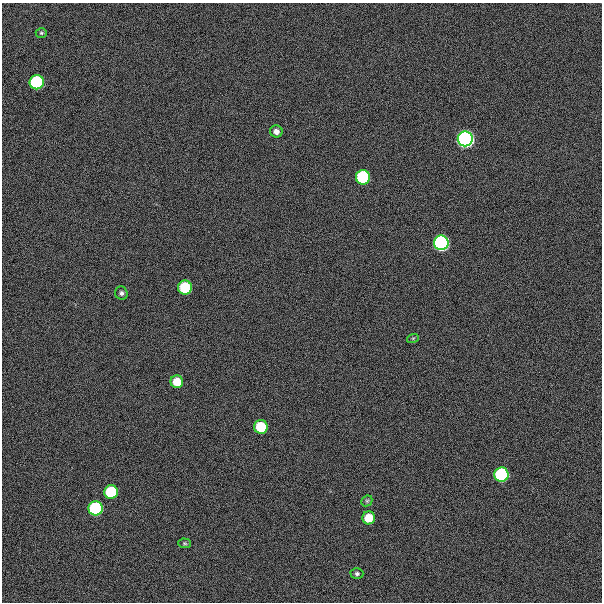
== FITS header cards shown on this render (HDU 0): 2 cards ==
NAXIS1  =                  600
NAXIS2  =                  600

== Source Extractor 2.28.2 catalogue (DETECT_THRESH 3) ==
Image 600 x 600 px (HDU 0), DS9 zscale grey, 1 PNG px = 1 image px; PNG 604 x 604 px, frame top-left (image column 1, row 600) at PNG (2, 3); each listed source drawn as its Kron ellipse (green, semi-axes under 4 px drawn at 4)
Background 300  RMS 19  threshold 57.9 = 3 sigma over >= 5 px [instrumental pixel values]
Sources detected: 18; all 18 listed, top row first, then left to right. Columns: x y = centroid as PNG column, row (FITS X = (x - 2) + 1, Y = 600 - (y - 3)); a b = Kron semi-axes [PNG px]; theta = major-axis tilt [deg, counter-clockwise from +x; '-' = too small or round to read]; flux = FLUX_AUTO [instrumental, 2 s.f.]
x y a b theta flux
41 33 5 4 - 2.0e+03
37 82 7 7 - 2.1e+05
276 131 6 6 - 6.4e+03
465 139 7 7 - 1.1e+06
363 177 7 7 - 2.1e+05
441 243 7 7 - 6.2e+05
185 287 7 7 - 8.8e+04
121 293 7 6 - 3.5e+03
413 338 6 4 18 1.5e+03
177 382 6 6 - 2.9e+04
261 427 7 7 - 7.4e+04
501 475 7 7 - 2.1e+05
111 492 7 7 - 9.7e+04
367 501 6 5 - 2.0e+03
96 508 7 7 - 2.2e+05
369 518 6 6 - 3.1e+04
185 543 6 5 - 1.8e+03
357 574 6 5 - 2.8e+03